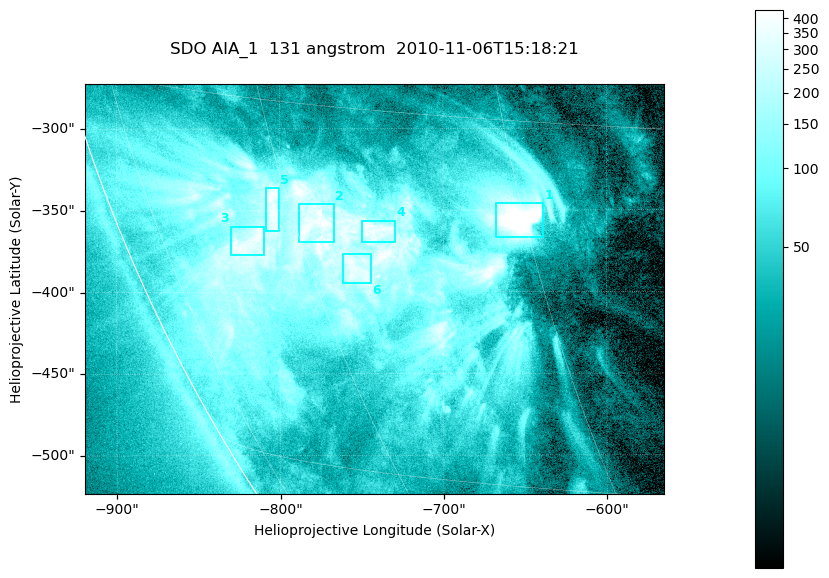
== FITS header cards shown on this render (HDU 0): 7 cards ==
TELESCOP= 'SDO     '           /
INSTRUME= 'AIA_1   '           /
WAVELNTH=                  131 /
WAVEUNIT= 'angstrom'           /
DATE-OBS= '2010-11-06T15:18:21.62' /
CTYPE1  = 'HPLN-TAN'           /
CTYPE2  = 'HPLT-TAN'           /

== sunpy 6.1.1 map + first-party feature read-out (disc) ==
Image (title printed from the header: SDO AIA_1  131 angstrom  2010-11-06T15:18:21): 590 x 417 px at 0.601 arcsec/px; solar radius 968 arcsec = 1612 px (partial field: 2.7% of the solar disc is inside the frame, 89% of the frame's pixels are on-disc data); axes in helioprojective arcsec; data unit not stated in the header (colour bar unlabelled)
Pointing: header CRPIX1/2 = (2045.07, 2040.72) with CRVAL1/2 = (0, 0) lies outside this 590 x 417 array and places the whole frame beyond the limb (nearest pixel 1.35 R_sun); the SolarSoft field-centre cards XCEN/YCEN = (-742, -398.2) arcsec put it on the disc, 766 arcsec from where CRPIX/CRVAL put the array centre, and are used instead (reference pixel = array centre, CRVAL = XCEN/YCEN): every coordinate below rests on XCEN/YCEN
Orientation: roll -0.139 deg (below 1 deg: not rotated)
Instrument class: DISC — disc imager (sunpy class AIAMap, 131 A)
Bright regions (active regions / flare kernels): reference = the on-disc median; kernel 5 px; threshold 5 sigma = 257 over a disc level ~52.2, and >= 1.15x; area >= 246 px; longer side >= 5 px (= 3 arcsec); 6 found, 6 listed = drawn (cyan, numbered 1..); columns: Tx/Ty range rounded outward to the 2 arcsec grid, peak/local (2 s.f.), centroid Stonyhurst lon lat
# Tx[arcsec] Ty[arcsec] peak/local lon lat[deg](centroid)
1 -668..-638 -368..-346 16 -45 -19
2 -788..-766 -370..-346 9 -58 -20
3 -830..-810 -378..-360 7.8 -65 -21
4 -750..-728 -370..-356 7.5 -54 -20
5 -810..-800 -362..-336 7.7 -61 -19
6 -762..-744 -394..-376 7.1 -56 -21
Off-limb structures (1.02-1.3 R_sun): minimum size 123 px: none found